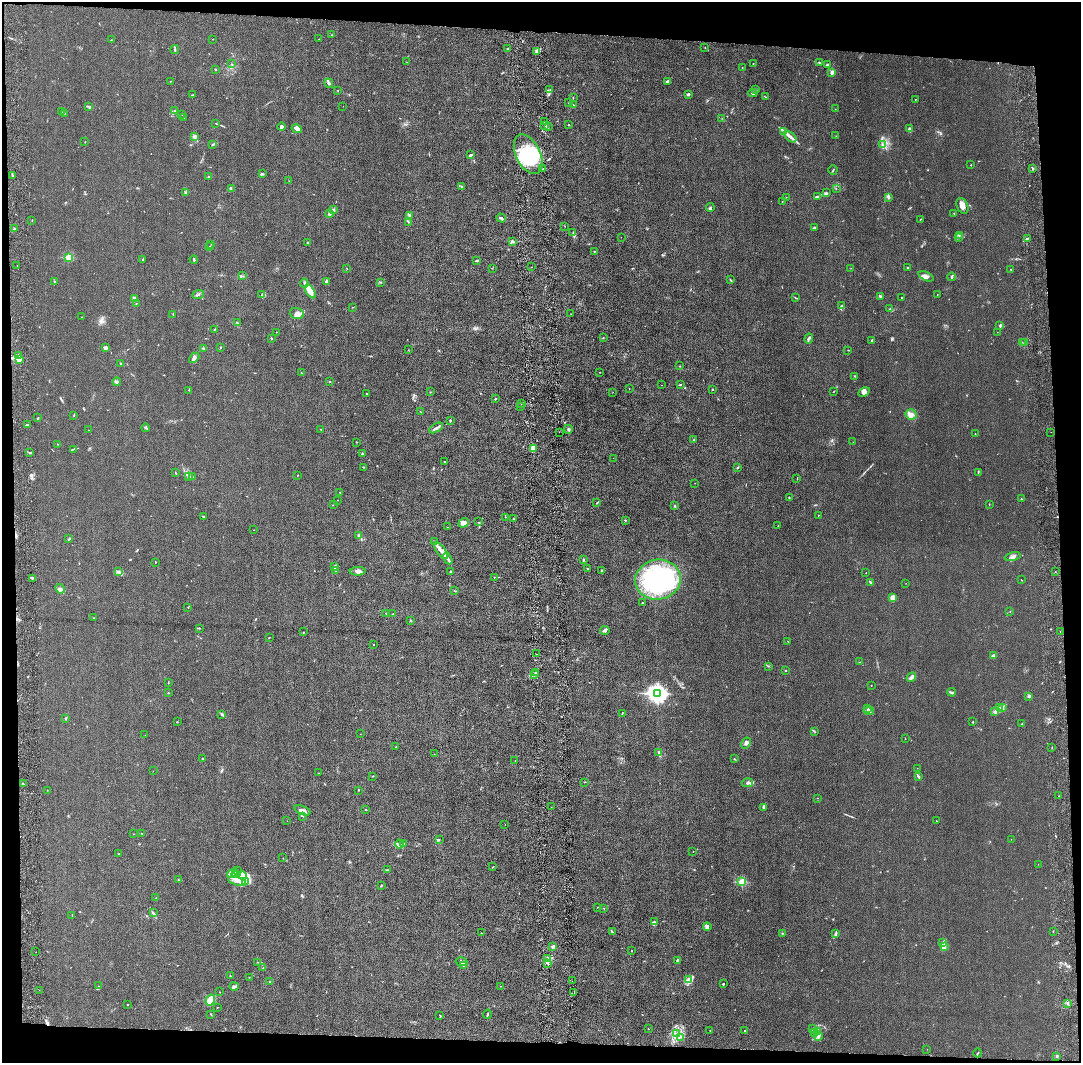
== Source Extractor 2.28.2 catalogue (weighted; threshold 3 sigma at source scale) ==
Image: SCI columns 31-4346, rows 7-4249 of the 4376 x 4256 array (HDU 1 of 3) = the unmasked area's bounding box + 8 px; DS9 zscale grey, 4 x 4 block average (1 PNG px = mean of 4 x 4 image px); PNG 1083 x 1065 px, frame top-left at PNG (2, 2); each listed source drawn as its Kron ellipse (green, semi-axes under 4 px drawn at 4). Shown black and unused: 8% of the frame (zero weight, under 4 of 8 exposures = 1% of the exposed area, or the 3 px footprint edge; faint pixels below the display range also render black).
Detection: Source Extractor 2.28.2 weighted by HDU 2 'WHT'. Background 0.0134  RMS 0.0044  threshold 0.0178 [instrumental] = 3 sigma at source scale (4.09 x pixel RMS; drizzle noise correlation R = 1.36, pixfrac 0.8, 0.05/0.05 arcsec/px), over >= 5 px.
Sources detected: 447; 1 too faint to see at this stretch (4 x 4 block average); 2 inside a brighter object's white glare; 2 cosmic-ray / hot-pixel residue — neither listed nor drawn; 16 coinciding with a brighter row at this scale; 32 inside a brighter listed object's ellipse — not listed separately; the other 394 listed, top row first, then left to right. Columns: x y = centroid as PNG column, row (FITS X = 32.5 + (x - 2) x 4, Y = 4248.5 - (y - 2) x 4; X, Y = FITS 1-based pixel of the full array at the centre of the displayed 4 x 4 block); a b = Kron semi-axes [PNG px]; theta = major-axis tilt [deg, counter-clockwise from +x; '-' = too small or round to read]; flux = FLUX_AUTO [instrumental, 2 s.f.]
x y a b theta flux
332 35 3 2 - 1.1
213 39 2 2 - 0.56
319 39 2 2 - 0.8
111 40 2 2 - 0.58
705 47 2 2 - 1
508 49 2 2 - 1.1
175 50 4 2 - 2.4
537 51 3 2 - 4.1
407 62 2 2 - 0.48
819 62 2 2 - 1.6
753 63 2 2 - 1
231 64 2 2 - 0.63
827 65 2 2 - 4
742 67 2 2 - 1.4
216 70 2 2 - 1.4
832 72 3 2 - 6.6
170 81 2 2 - 0.64
667 81 3 2 - 4.1
329 83 5 2 - 4
550 89 2 2 - 1.4
338 90 2 2 - 0.58
756 90 3 2 - 1.4
753 93 4 3 - 4.3
688 94 2 2 - 3.7
192 95 2 2 - 1.1
765 97 2 2 - 0.65
573 98 2 2 - 1.6
915 99 2 2 - 1.3
568 103 2 2 - 0.98
573 105 2 2 - 0.7
89 106 4 2 - 2.3
343 106 2 2 - 0.35
835 109 2 2 - 0.44
174 110 2 2 - 1.3
61 112 2 2 - 1.1
64 113 2 2 - 1.1
182 114 2 2 - 1
183 117 2 2 - 1.1
722 118 2 2 - 0.56
545 121 2 2 - 0.86
215 123 2 2 - 0.82
545 125 3 2 - 2
569 125 2 2 - 3.3
548 126 2 2 - 1.3
282 127 4 3 - 6
297 129 5 3 - 10
909 129 4 3 - 4.3
784 131 2 2 - 1.6
836 136 2 2 - 0.59
194 137 4 3 - 4.1
790 137 7 3 -41 8
85 142 2 2 - 0.71
213 144 3 2 - 2.2
882 145 3 2 - 2.5
528 154 21 12 -63 120
471 155 4 2 - 3.4
971 165 2 2 - 1.4
543 169 2 2 - 1.7
1033 169 2 2 - 2.1
833 170 5 2 - 1.7
262 174 3 2 - 2.4
12 176 2 2 - 2
209 176 3 2 - 1.9
289 181 2 2 - 1.2
462 187 4 2 - 3
231 189 2 2 - 0.72
836 189 2 2 - 0.52
186 192 3 2 - 2.3
827 193 3 3 - 2.1
786 197 2 2 - 0.46
817 197 3 2 - 1.9
888 198 2 2 - 1.7
782 201 2 2 - 0.56
962 206 8 5 -67 11
710 207 4 3 - 3.2
333 210 3 2 - 2.5
954 213 2 2 - 1.3
329 214 4 3 - 4.5
410 216 2 2 - 1.1
501 218 5 3 - 3.7
920 219 2 2 - 0.6
32 220 2 2 - 0.69
409 222 2 2 - 1.2
565 226 2 2 - 0.43
814 227 3 2 - 3.7
15 229 2 2 - 1.1
573 233 3 2 - 2.1
959 236 3 2 - 1.5
621 237 2 2 - 0.41
958 238 3 2 - 1.8
1027 238 2 2 - 1.8
512 241 3 2 - 2.9
308 243 3 2 - 2.1
211 244 2 2 - 0.57
210 247 3 2 - 2.1
594 251 2 2 - 0.83
68 257 2 2 - 110
143 259 3 2 - 1.4
194 260 4 2 - 2.4
477 260 3 2 - 2.8
17 265 2 2 - 0.54
531 267 2 2 - 0.52
907 267 2 2 - 1.3
347 268 2 2 - 0.54
492 268 2 2 - 0.62
851 268 2 2 - 0.45
1011 269 2 2 - 0.85
243 276 2 2 - 1.1
926 276 8 3 -23 8
952 277 4 2 - 2.7
731 280 3 2 - 1.5
326 281 3 2 - 5.9
54 282 3 2 - 1.3
381 282 2 2 - 0.97
304 283 4 2 - 3.3
310 291 8 3 -57 25
262 294 4 2 - 2.7
937 294 2 2 - 0.79
198 295 6 2 19 3.7
881 296 2 2 - 5.4
134 298 3 2 - 11
795 298 2 2 - 0.9
902 298 2 2 - 0.93
136 303 2 2 - 0.74
842 306 3 3 - 3.3
352 307 2 2 - 0.86
890 309 3 2 - 2.9
173 314 3 2 - 1.4
297 314 7 5 -15 15
571 314 2 2 - 0.5
81 317 2 2 - 0.36
237 322 3 2 - 1
1000 326 3 2 - 1.5
215 329 3 2 - 2
276 332 2 2 - 0.46
997 332 2 2 - 0.48
271 338 3 2 - 1.7
603 338 2 2 - 1.5
809 338 5 2 - 5.2
871 340 3 2 - 1.4
1022 342 2 2 - 0.6
1025 343 2 2 - 1
220 347 3 2 - 1.2
105 348 3 2 - 7.9
203 349 2 2 - 1.9
408 350 2 2 - 0.52
848 350 2 2 - 0.5
19 355 2 2 - 1.2
194 358 6 3 44 6.7
19 359 4 2 - 5.8
120 364 2 2 - 1.7
680 366 2 2 - 1.5
600 372 2 2 - 0.68
301 373 3 2 - 1.2
854 376 2 2 - 0.84
117 382 4 3 - 3.7
330 382 2 2 - 0.9
661 385 2 2 - 0.56
680 385 2 2 - 1.4
629 389 2 2 - 0.51
712 389 2 2 - 1.6
188 390 2 2 - 0.87
834 391 2 2 - 1.2
430 392 2 2 - 0.71
613 392 2 2 - 0.39
864 392 6 4 29 6.4
367 394 3 2 - 2.4
495 399 2 2 - 1.6
521 403 2 2 - 1.2
520 407 2 2 - 1.2
420 411 2 2 - 0.49
911 414 5 5 - 12
74 415 2 2 - 0.89
38 417 2 2 - 0.93
450 420 3 2 - 2.1
27 425 2 2 - 1.6
145 428 4 2 - 2.9
436 428 7 3 30 6.3
321 429 2 2 - 0.6
568 429 4 2 - 3.8
89 430 2 2 - 0.67
560 432 2 2 - 0.5
1051 432 2 2 - 0.4
975 434 2 2 - 0.73
694 440 2 2 - 1.1
357 442 2 2 - 1.4
853 442 2 2 - 0.34
58 444 2 2 - 1.5
534 448 4 3 - 6.4
73 449 3 2 - 1.5
30 453 2 2 - 2
362 454 3 2 - 2.9
613 458 2 2 - 0.39
444 461 2 2 - 0.72
363 467 2 2 - 1.2
738 468 3 2 - 1.6
175 473 2 2 - 0.93
978 473 3 2 - 1.4
297 475 2 2 - 0.67
189 476 3 2 - 2
193 477 2 2 - 0.84
797 478 3 2 - 0.97
695 483 2 2 - 0.45
340 492 2 2 - 0.65
789 497 2 2 - 1.4
1021 499 2 2 - 1.3
338 500 2 2 - 0.58
597 503 2 2 - 1.4
989 504 2 2 - 0.56
333 505 2 2 - 0.53
675 506 2 2 - 1.6
818 515 2 2 - 0.88
204 516 4 2 - 1.5
505 517 2 2 - 0.57
514 518 2 2 - 1.4
625 520 2 2 - 1.4
479 522 2 2 - 1
464 523 5 4 - 7.9
778 526 2 2 - 0.58
447 527 2 2 - 0.71
254 530 2 2 - 0.39
359 536 4 2 - 2.4
69 539 4 2 - 2.6
434 542 3 2 - 2.4
441 550 10 3 -52 15
1013 556 8 3 11 5.9
448 558 6 2 -57 5.4
584 560 2 2 - 1.1
155 562 2 2 - 1.1
335 566 4 2 - 1.8
587 568 2 2 - 1.2
336 571 2 2 - 0.91
358 571 8 4 3 8.4
602 571 3 2 - 1.6
119 572 4 2 - 1.7
450 572 2 2 - 3.2
1055 572 2 2 - 0.77
866 573 2 2 - 0.79
494 577 2 2 - 0.68
32 578 2 2 - 2
658 580 23 20 12 330
1022 580 2 2 - 0.77
871 582 3 2 - 1.6
906 583 2 2 - 0.44
60 589 5 3 - 6.3
455 591 3 2 - 1.5
893 597 4 3 - 17
642 603 2 2 - 0.84
188 607 2 2 - 0.65
1010 611 2 2 - 0.98
386 613 3 2 - 1.1
393 614 2 2 - 1.8
93 618 2 2 - 0.72
411 620 3 2 - 1.4
199 628 2 2 - 1.9
605 630 5 3 - 5.5
1060 631 2 2 - 0.6
303 632 2 2 - 0.9
269 637 2 2 - 0.69
788 641 2 2 - 0.57
373 644 2 2 - 0.87
536 654 2 2 - 0.47
993 656 2 2 - 32
860 662 3 2 - 1.4
769 666 2 2 - 1.1
786 670 2 2 - 1.2
536 673 2 2 - 1.6
534 674 2 2 - 1.8
911 677 5 2 - 16
168 683 2 2 - 1.3
871 685 2 2 - 0.55
168 692 2 2 - 0.76
952 692 4 2 - 2.8
658 693 4 3 - 1400
1029 696 4 2 - 3.4
1002 707 2 2 - 1.2
999 708 2 2 - 0.81
868 709 2 2 - 1.6
869 711 5 2 - 3.1
994 711 2 2 - 1.7
222 714 3 3 - 3.1
622 714 2 2 - 1
66 719 3 2 - 2
177 722 2 2 - 1.3
973 722 2 2 - 1.2
1022 723 3 2 - 1.2
815 732 2 2 - 0.71
360 734 2 2 - 0.47
145 735 2 2 - 0.4
905 739 2 2 - 0.41
746 743 6 2 62 5.4
396 747 2 2 - 0.76
1052 747 2 2 - 0.91
659 753 3 2 - 3
434 754 2 2 - 0.43
734 758 2 2 - 0.83
203 759 2 2 - 1.9
515 761 2 2 - 1.3
917 768 2 2 - 0.55
153 771 2 2 - 0.27
319 773 3 2 - 1
373 776 3 2 - 0.88
918 776 3 2 - 4.1
584 782 2 2 - 0.58
747 783 5 2 - 4.8
23 784 2 2 - 10
47 790 2 2 - 0.55
358 790 2 2 - 1.1
1059 796 2 2 - 1.1
818 798 2 2 - 0.71
551 807 2 2 - 0.31
764 807 4 3 - 3.1
366 809 2 2 - 0.79
302 810 8 3 -21 9.7
303 816 2 2 - 0.85
287 821 2 2 - 0.43
937 821 2 2 - 0.83
505 824 2 2 - 0.44
141 833 2 2 - 0.57
134 834 2 2 - 0.78
439 839 2 2 - 0.95
1011 839 2 2 - 0.4
399 844 5 2 - 2.3
404 844 2 2 - 0.78
693 852 2 2 - 0.42
119 854 2 2 - 0.6
283 858 2 2 - 0.57
1038 864 2 2 - 0.36
493 867 2 2 - 0.59
387 870 2 2 - 0.72
238 871 2 2 - 0.76
232 874 5 2 - 6.1
236 874 4 3 - 8.1
242 875 4 3 - 8.4
178 880 3 2 - 2.3
237 881 9 3 -15 11
246 882 4 4 - 6.2
742 882 2 2 - 130
382 885 2 2 - 1.2
156 898 2 2 - 0.91
598 907 2 2 - 1
604 908 2 2 - 0.63
153 913 3 2 - 2.1
72 915 2 2 - 0.67
654 921 2 2 - 1.3
707 927 4 2 - 9.7
1053 931 2 2 - 0.96
612 932 3 2 - 2.1
481 933 2 2 - 0.72
782 933 2 2 - 1.3
835 934 4 2 - 5.3
943 943 4 2 - 2.7
553 947 3 3 - 5
944 947 3 3 - 7.4
631 950 2 2 - 0.73
36 952 2 2 - 1.2
547 958 2 2 - 1.8
677 960 2 2 - 2.3
258 962 2 2 - 1.1
461 962 6 3 -14 6.9
548 963 2 2 - 1
463 966 2 2 - 1.3
263 968 2 2 - 0.8
230 976 2 2 - 1.5
249 977 2 2 - 0.53
689 980 4 3 - 4.8
572 981 2 2 - 0.33
270 982 2 2 - 1.3
723 984 2 2 - 7.2
98 986 2 2 - 0.56
234 986 5 2 - 3.8
500 986 2 2 - 1.2
39 990 2 2 - 0.51
220 992 2 2 - 1.3
574 993 2 2 - 0.58
210 1000 6 3 59 28
1068 1003 2 2 - 6.9
127 1005 2 2 - 0.73
217 1007 2 2 - 0.8
211 1014 3 2 - 1.3
487 1014 4 2 - 2
440 1015 2 2 - 1.2
648 1029 2 2 - 0.84
813 1029 2 2 - 1.4
710 1030 2 2 - 0.97
744 1030 2 2 - 1.3
817 1031 2 2 - 3.7
815 1032 3 2 - 2.1
677 1034 2 2 - 0.8
818 1036 4 2 - 3.8
680 1037 3 2 - 2.4
927 1049 2 2 - 0.41
978 1053 4 2 - 1.9
1057 1056 3 2 - 3.2
Diffuse or blended objects may show on this block-average render without a row.